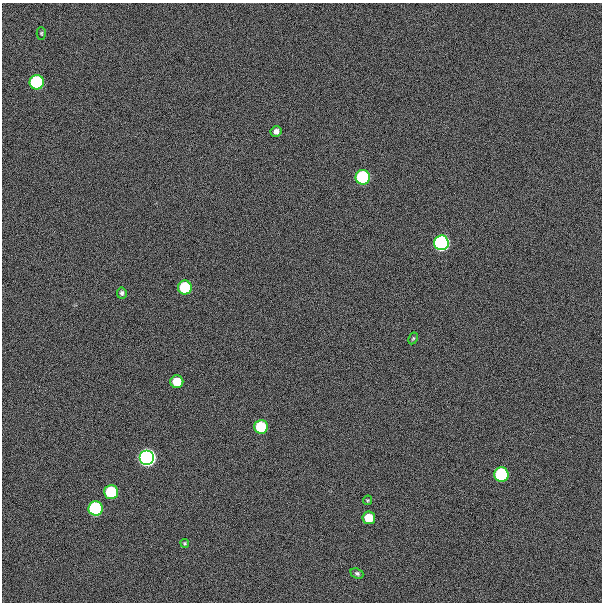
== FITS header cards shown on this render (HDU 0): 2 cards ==
NAXIS1  =                  600
NAXIS2  =                  600

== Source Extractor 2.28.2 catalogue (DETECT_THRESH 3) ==
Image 600 x 600 px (HDU 0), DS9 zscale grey, 1 PNG px = 1 image px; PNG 604 x 604 px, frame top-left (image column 1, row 600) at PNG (2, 3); each listed source drawn as its Kron ellipse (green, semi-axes under 4 px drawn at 4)
Background 300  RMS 19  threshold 57.9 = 3 sigma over >= 5 px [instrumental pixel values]
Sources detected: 18; all 18 listed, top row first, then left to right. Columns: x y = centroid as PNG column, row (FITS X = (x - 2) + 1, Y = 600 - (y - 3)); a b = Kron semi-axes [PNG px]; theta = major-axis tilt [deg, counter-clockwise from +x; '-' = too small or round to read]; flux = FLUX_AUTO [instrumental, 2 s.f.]
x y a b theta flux
41 33 6 4 89 1.8e+03
37 82 7 7 - 2.1e+05
276 131 5 5 - 6.0e+03
363 177 7 7 - 2.1e+05
441 243 7 7 - 6.3e+05
185 287 7 7 - 8.9e+04
122 293 5 5 - 3.1e+03
413 338 6 4 62 1.7e+03
177 382 6 6 - 3.0e+04
261 427 7 7 - 7.5e+04
147 457 7 7 - 1.1e+06
501 475 7 7 - 2.1e+05
111 492 7 7 - 9.7e+04
367 500 5 4 - 1.6e+03
96 508 7 7 - 2.2e+05
369 518 6 6 - 3.1e+04
185 543 4 3 - 1.6e+03
357 573 7 5 -23 2.9e+03